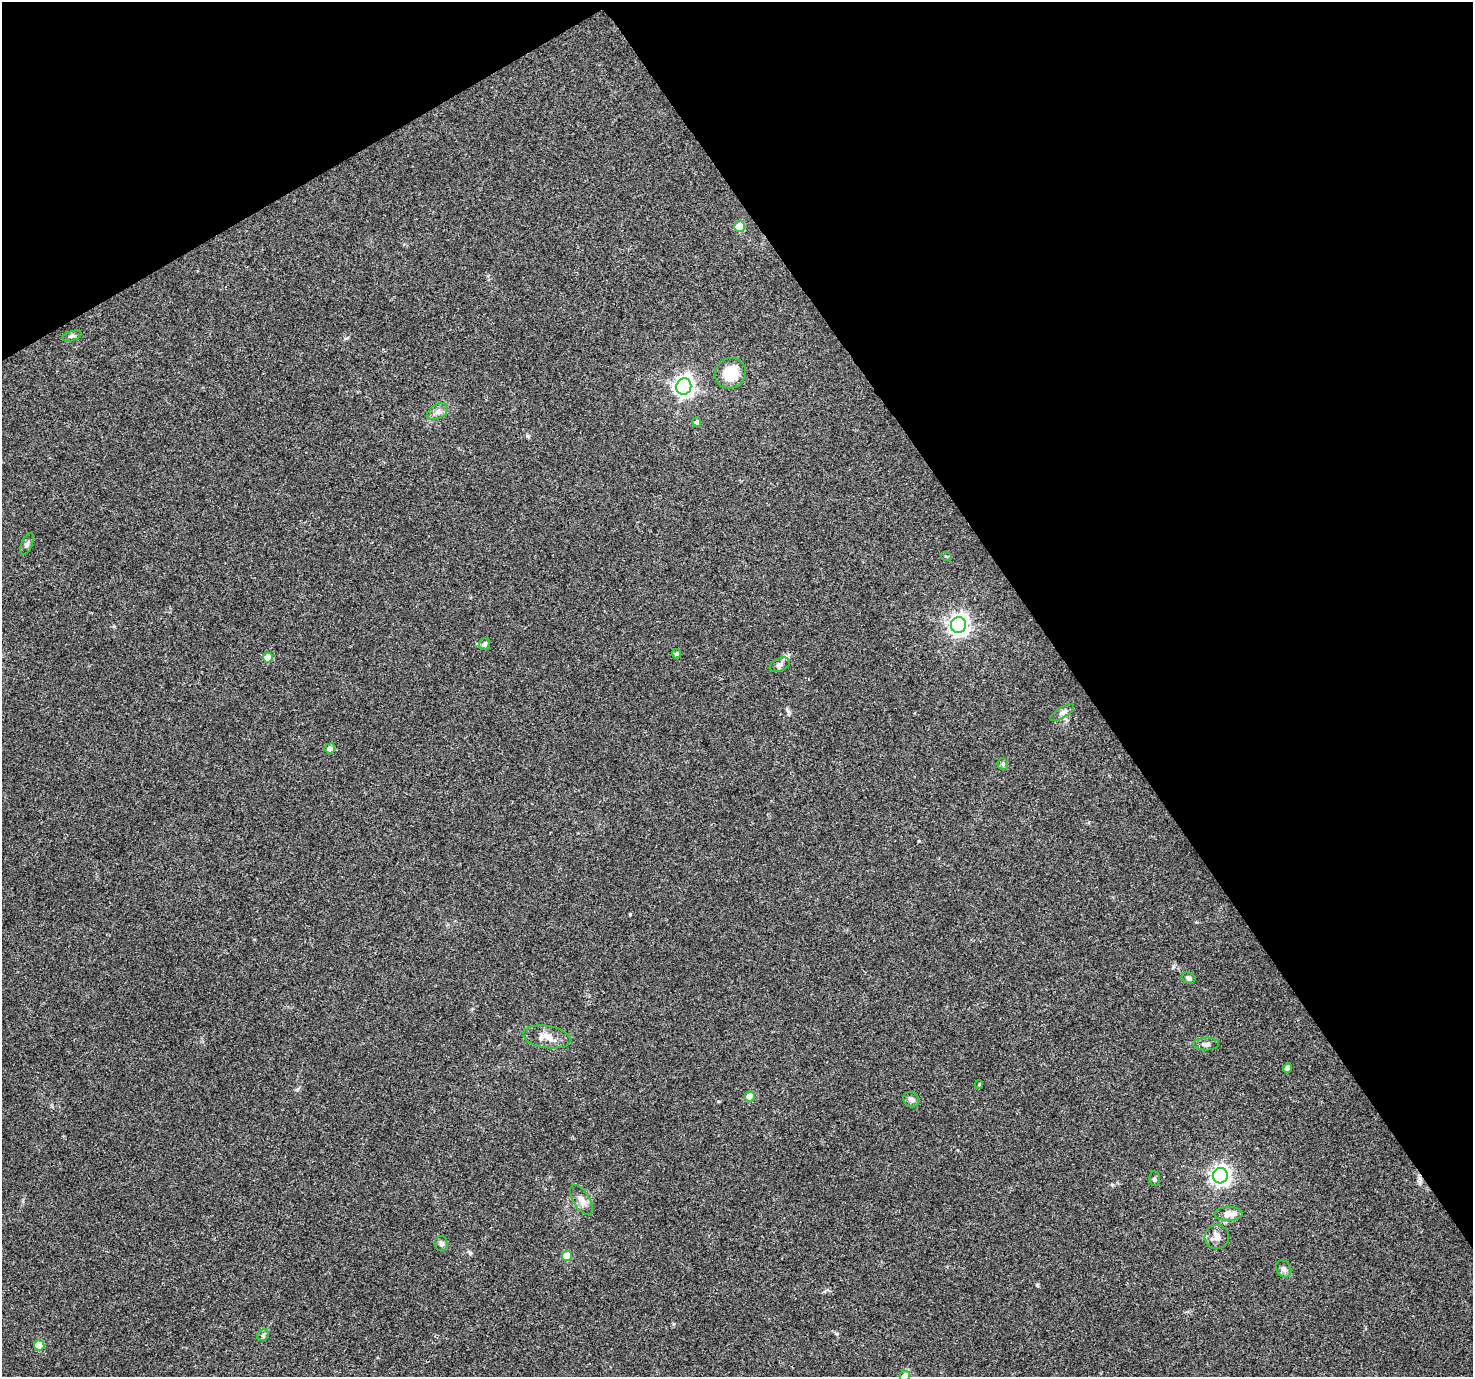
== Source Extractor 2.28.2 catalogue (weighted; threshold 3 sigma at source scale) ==
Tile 3 of 4 x 4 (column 3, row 1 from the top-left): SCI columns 2943-4413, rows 4244-5618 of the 5888 x 5798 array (HDU 1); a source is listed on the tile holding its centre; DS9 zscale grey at full resolution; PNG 1475 x 1379 px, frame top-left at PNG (2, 2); each listed source drawn as its Kron ellipse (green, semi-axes under 4 px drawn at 4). Shown black and unused: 32% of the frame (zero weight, under 3 of 4 exposures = <1% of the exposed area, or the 3 px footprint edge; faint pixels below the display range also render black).
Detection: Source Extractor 2.28.2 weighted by HDU 2 'WHT'; one run over the whole footprint, this tile lists its part. Background 0.0498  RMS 0.0039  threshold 0.0175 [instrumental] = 3 sigma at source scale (4.5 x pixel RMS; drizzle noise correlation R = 1.50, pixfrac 1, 0.0396/0.0396 arcsec/px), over >= 5 px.
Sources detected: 34; all 34 listed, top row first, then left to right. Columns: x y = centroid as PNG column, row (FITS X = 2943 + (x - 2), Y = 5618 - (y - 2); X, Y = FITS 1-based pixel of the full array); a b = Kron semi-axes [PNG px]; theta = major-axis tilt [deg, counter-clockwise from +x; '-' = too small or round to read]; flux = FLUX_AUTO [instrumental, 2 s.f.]
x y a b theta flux
739 227 5 5 - 11
72 336 10 5 18 0.83
730 373 16 15 - 12
684 387 8 7 - 200
438 412 11 7 31 1.9
697 422 5 4 - 1.2
27 544 11 5 67 1
946 556 6 3 -18 0.36
958 625 8 7 - 220
485 644 6 5 - 0.93
676 654 5 4 - 0.68
268 657 5 5 - 6.3
780 665 11 6 25 1.5
1062 713 13 5 32 1.5
330 748 5 5 - 1.5
1003 764 6 5 - 0.59
1188 978 7 5 -29 1.1
547 1037 24 11 -9 5.3
1206 1044 13 6 2 1.6
1287 1068 4 4 - 2.2
979 1085 4 4 - 0.44
750 1096 5 5 - 5.9
911 1100 8 7 - 1.4
1220 1176 8 7 - 180
1154 1178 7 5 89 0.71
581 1200 17 8 -58 2.7
1228 1214 14 7 2 4
1217 1237 12 12 - 3.1
441 1244 8 6 -74 1
567 1256 5 5 - 8.3
1284 1269 9 7 -62 1.3
263 1335 6 5 - 0.71
39 1346 5 5 - 11
905 1376 5 5 - 3.1
Isophote crosses this tile's border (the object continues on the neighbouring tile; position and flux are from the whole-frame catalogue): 1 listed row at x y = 905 1376
Unlisted compact peaks at least as high as the median listed source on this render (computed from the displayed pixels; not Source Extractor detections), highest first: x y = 1037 1285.